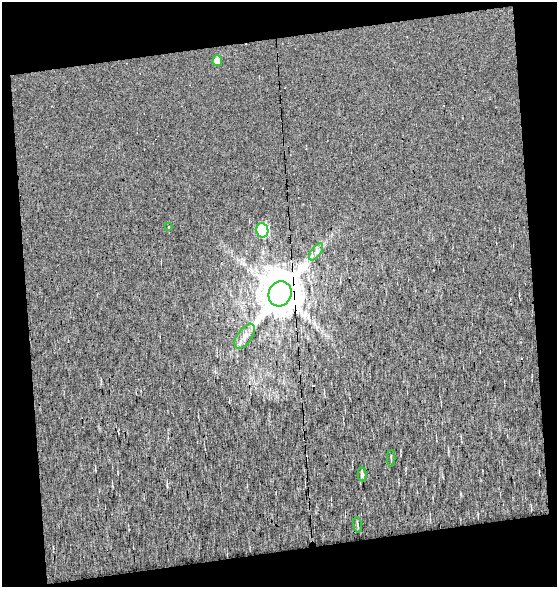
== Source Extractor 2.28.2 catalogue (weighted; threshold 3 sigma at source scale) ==
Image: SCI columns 2-556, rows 1-585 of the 559 x 585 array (HDU 1 of 3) = the unmasked area's bounding box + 8 px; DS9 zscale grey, full resolution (1 PNG px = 1 image px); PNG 559 x 589 px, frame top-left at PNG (2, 2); each listed source drawn as its Kron ellipse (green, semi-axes under 4 px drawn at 4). Shown black and unused: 21% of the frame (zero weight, under 12 of 24 exposures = <1% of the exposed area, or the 3 px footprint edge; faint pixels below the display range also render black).
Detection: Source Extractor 2.28.2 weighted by HDU 2 'WHT'. Background 0.00426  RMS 0.0098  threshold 0.0401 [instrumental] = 3 sigma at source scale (4.09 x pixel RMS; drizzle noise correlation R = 1.36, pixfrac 0.8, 0.0396/0.0396 arcsec/px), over >= 5 px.
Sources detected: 11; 2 cosmic-ray / hot-pixel residue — neither listed nor drawn; the other 9 listed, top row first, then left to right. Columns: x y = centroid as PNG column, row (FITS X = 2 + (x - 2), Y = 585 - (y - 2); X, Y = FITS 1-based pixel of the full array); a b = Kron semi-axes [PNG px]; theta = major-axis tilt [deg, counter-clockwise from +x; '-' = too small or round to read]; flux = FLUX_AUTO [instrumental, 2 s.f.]
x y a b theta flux
217 60 5 5 - 7
169 227 4 3 - 0.83
262 230 7 6 - 85
316 252 10 5 55 3.4
280 294 13 11 65 4300
245 336 14 7 55 6.3
391 458 8 2 90 0.99
362 474 7 3 -87 2.3
357 525 8 4 -81 1.3
Overlapping masked pixels (flux is a lower limit): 1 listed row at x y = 280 294